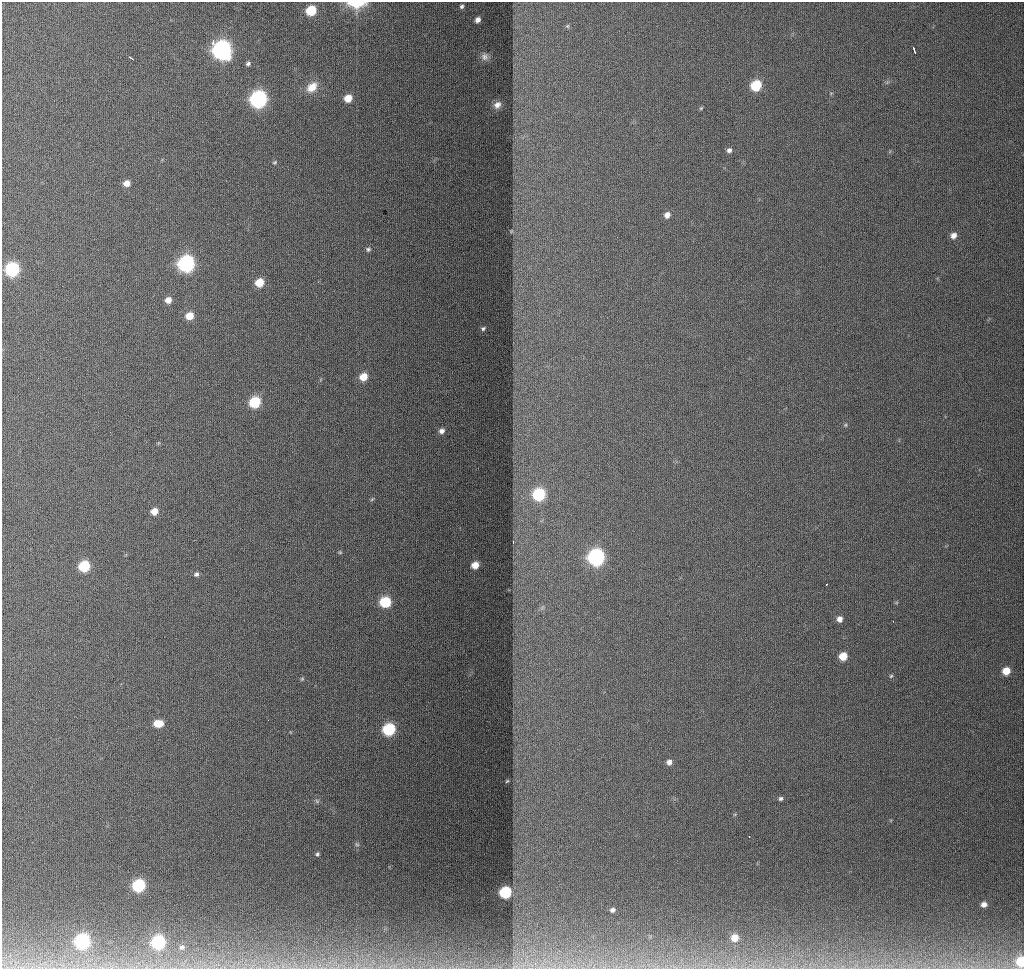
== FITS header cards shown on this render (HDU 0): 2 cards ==
NAXIS1  =                 1022
NAXIS2  =                  967

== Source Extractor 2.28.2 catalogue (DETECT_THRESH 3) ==
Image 1022 x 967 px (HDU 0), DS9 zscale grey, 1 PNG px = 1 image px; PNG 1026 x 971 px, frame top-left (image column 1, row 967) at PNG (2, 2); no overlay
Background 1240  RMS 12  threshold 36.1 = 3 sigma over >= 5 px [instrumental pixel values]
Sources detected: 70; all 70 listed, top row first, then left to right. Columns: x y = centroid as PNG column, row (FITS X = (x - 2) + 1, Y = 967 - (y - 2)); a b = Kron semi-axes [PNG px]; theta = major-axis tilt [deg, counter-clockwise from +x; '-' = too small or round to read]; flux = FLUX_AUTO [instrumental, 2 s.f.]
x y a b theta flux
357 4 21 8 0 17000
462 6 5 5 - 1800
311 10 7 6 - 40000
478 20 6 5 - 3700
567 26 5 5 - 1100
213 41 4 2 - 4800
914 49 6 2 -69 1900
222 50 9 8 - 390000
485 57 10 10 - 3900
131 58 5 2 - 1300
248 63 6 5 - 1800
756 85 7 6 - 41000
312 87 15 11 43 12000
348 98 7 6 - 13000
258 99 8 8 - 260000
497 105 8 7 - 4200
701 108 5 3 - 870
729 150 5 5 - 2600
275 162 6 4 17 1100
127 183 6 6 - 7000
667 215 7 6 - 4800
511 231 5 3 - 710
953 236 7 6 - 4900
368 249 7 6 - 1800
186 264 8 8 - 260000
12 269 8 7 - 120000
259 283 7 6 - 19000
168 300 6 6 - 6200
189 316 6 6 - 13000
483 328 5 4 - 1300
363 377 7 6 - 13000
255 402 7 7 - 49000
845 425 5 5 - 1000
442 431 7 6 - 3600
539 494 8 7 - 75000
372 499 7 4 45 1100
154 511 6 6 - 9800
513 542 3 2 - 1200
340 552 5 4 - 950
596 557 8 8 - 280000
475 565 6 5 - 9300
84 566 7 6 - 54000
196 574 6 5 - 1900
826 585 3 2 - 1200
385 602 7 7 - 53000
840 619 6 6 - 4500
893 621 2 2 - 3700
843 656 6 6 - 16000
1006 671 6 6 - 12000
891 676 6 4 44 1100
302 679 6 4 45 1000
268 720 2 2 - 1100
158 723 9 6 -1 13000
389 729 8 7 - 73000
669 762 6 6 - 3700
507 781 4 3 - 710
781 798 4 4 - 1600
317 801 6 4 -47 1300
749 837 2 2 - 840
357 844 6 4 -30 1300
317 854 5 4 - 1300
139 885 7 7 - 84000
505 892 7 6 - 80000
984 904 5 4 - 4000
612 910 5 4 - 2200
735 938 6 6 - 10000
82 941 8 7 - 190000
158 942 8 7 - 140000
182 947 7 6 - 2300
1021 961 7 6 - 33000
At the frame edge (FLAGS 8, measured only in part): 2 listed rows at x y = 357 4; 1021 961